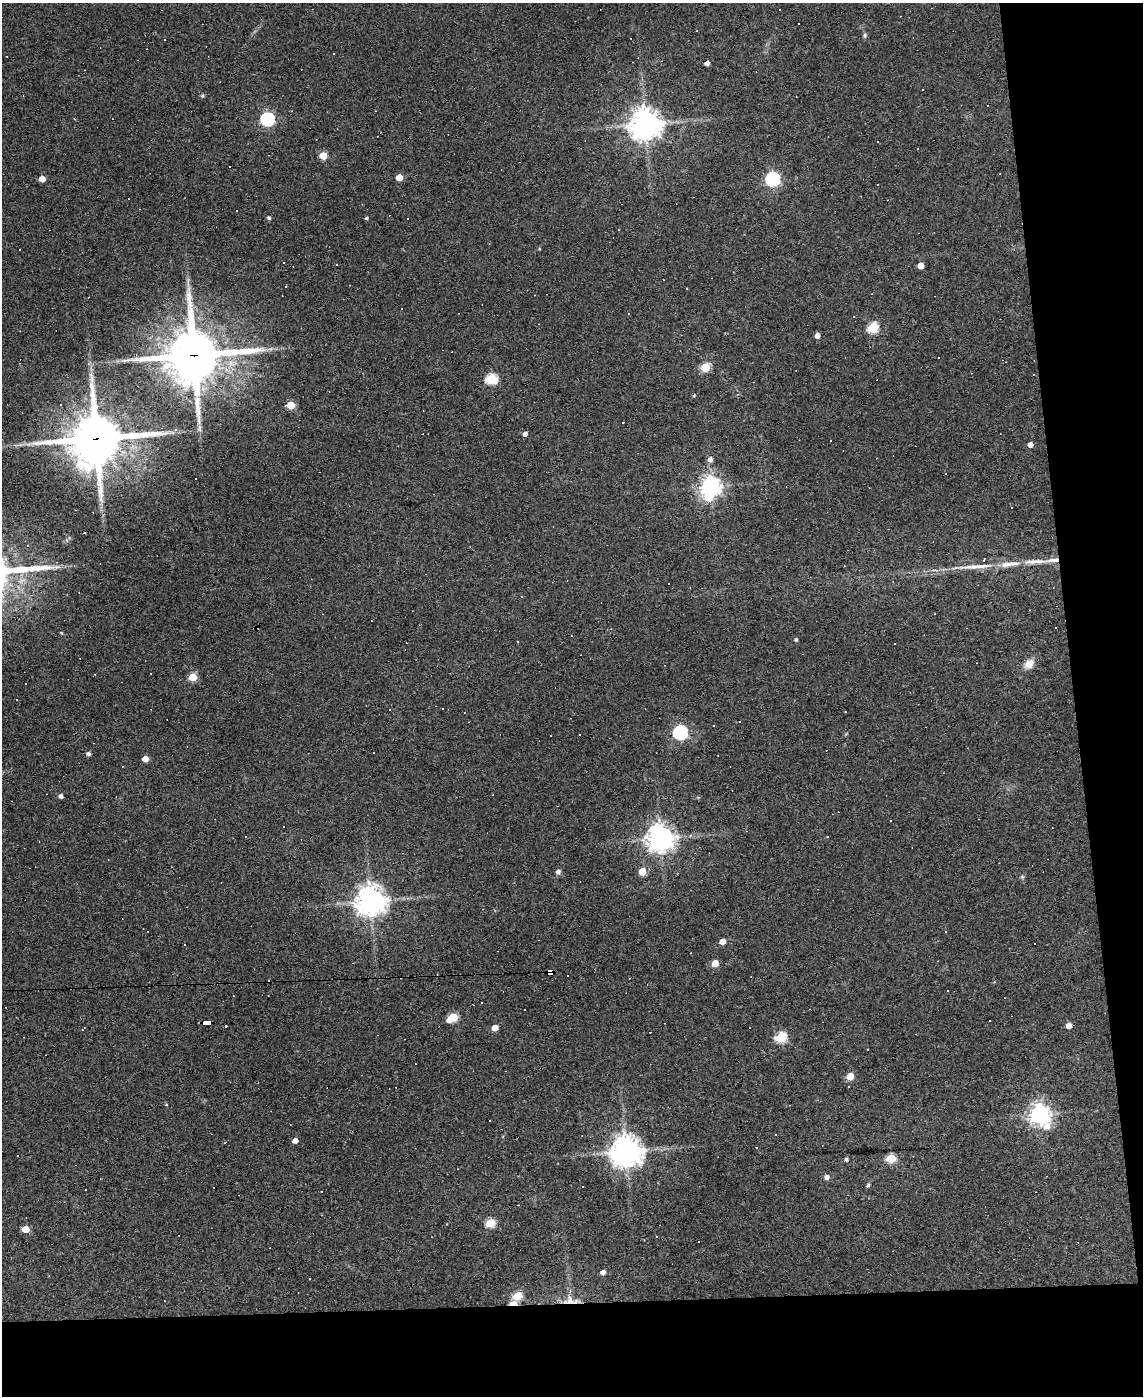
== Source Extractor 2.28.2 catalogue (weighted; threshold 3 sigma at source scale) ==
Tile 12 of 4 x 3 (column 4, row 3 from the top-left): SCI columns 3424-4564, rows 231-1624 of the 4564 x 4539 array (HDU 1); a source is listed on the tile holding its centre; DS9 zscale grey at full resolution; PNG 1145 x 1398 px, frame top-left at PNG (2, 3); no overlay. Shown black and unused: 13% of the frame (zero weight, under 3 of 4 exposures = <1% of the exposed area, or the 3 px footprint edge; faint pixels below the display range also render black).
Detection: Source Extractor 2.28.2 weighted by HDU 2 'WHT'; one run over the whole footprint, this tile lists its part. Background 0.0831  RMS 0.0059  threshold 0.0265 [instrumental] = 3 sigma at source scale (4.5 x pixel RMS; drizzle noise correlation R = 1.50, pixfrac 1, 0.05/0.05 arcsec/px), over >= 5 px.
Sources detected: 138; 1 inside a brighter object's white glare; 55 cosmic-ray / hot-pixel residue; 1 long thin detection or spike segment (spike, bleed or trail) — not listed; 1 inside a brighter listed object's ellipse — not listed separately; the other 80 listed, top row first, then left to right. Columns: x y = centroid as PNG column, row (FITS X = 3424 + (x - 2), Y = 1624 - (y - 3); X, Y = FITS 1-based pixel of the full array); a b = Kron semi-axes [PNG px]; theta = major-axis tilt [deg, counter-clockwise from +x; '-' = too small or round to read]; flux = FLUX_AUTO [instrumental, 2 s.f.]
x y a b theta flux
780 10 3 3 - 9
865 35 7 5 63 1.1
334 53 3 2 - 0.91
707 63 4 4 - 2.4
202 96 5 4 - 0.79
74 119 4 2 - 0.54
267 119 6 6 - 110
645 124 10 10 - 870
323 155 5 5 - 16
399 177 5 4 - 8.3
42 179 5 4 - 6.4
773 179 6 6 - 120
140 209 3 2 - 0.34
269 218 5 4 - 1
366 218 4 3 - 0.94
408 218 2 2 - 0.44
20 250 3 2 - 0.4
921 265 5 5 - 6.2
873 328 6 5 - 43
817 336 4 4 - 3.3
194 355 18 17 - 3500
19 363 3 2 - 0.48
705 367 5 5 - 24
491 379 6 5 - 51
694 396 4 3 - 0.66
291 405 5 5 - 17
423 411 3 2 - 0.38
623 422 2 2 - 0.41
199 428 10 5 -90 1.8
525 434 4 4 - 2.4
96 439 17 16 - 3300
1030 445 4 4 - 3.2
710 459 5 5 - 2.9
710 486 7 7 - 370
984 560 3 3 - 3.1
1054 560 16 5 6 4
1009 564 28 7 7 7.7
796 639 4 4 - 1.1
1029 664 12 9 41 5.4
192 677 5 5 - 17
16 699 3 3 - 1.1
390 709 2 2 - 0.44
464 712 3 2 - 0.38
680 732 6 6 - 120
88 754 5 4 - 1.7
145 759 5 4 - 5.7
61 796 5 4 - 1.9
891 820 3 3 - 1.7
284 826 3 3 - 1.8
660 838 8 8 - 660
558 872 6 5 - 2.2
642 872 5 5 - 10
370 901 9 9 - 840
945 932 3 3 - 6
722 941 5 4 - 5.7
1035 943 2 2 - 0.46
715 963 5 4 - 10
550 973 6 4 4 220
481 1003 2 2 - 0.39
453 1018 7 5 34 28
207 1023 8 4 2 82
1069 1025 5 4 - 4.8
495 1028 5 4 - 6.5
781 1037 6 5 - 47
850 1076 5 5 - 12
166 1104 4 3 - 0.46
1040 1114 8 7 - 400
295 1141 4 4 - 3.7
626 1151 10 9 - 940
891 1158 5 5 - 28
846 1159 4 4 - 1.3
827 1177 5 5 - 3
868 1185 5 4 - 1.1
490 1223 5 5 - 29
25 1229 5 5 - 11
657 1236 3 2 - 0.42
603 1272 5 4 - 2.9
518 1296 5 5 - 23
571 1301 22 11 -2 8.1
513 1303 7 4 2 14
Overlapping masked pixels (flux is a lower limit): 7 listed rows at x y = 194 355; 96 439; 1054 560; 550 973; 207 1023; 571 1301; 513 1303